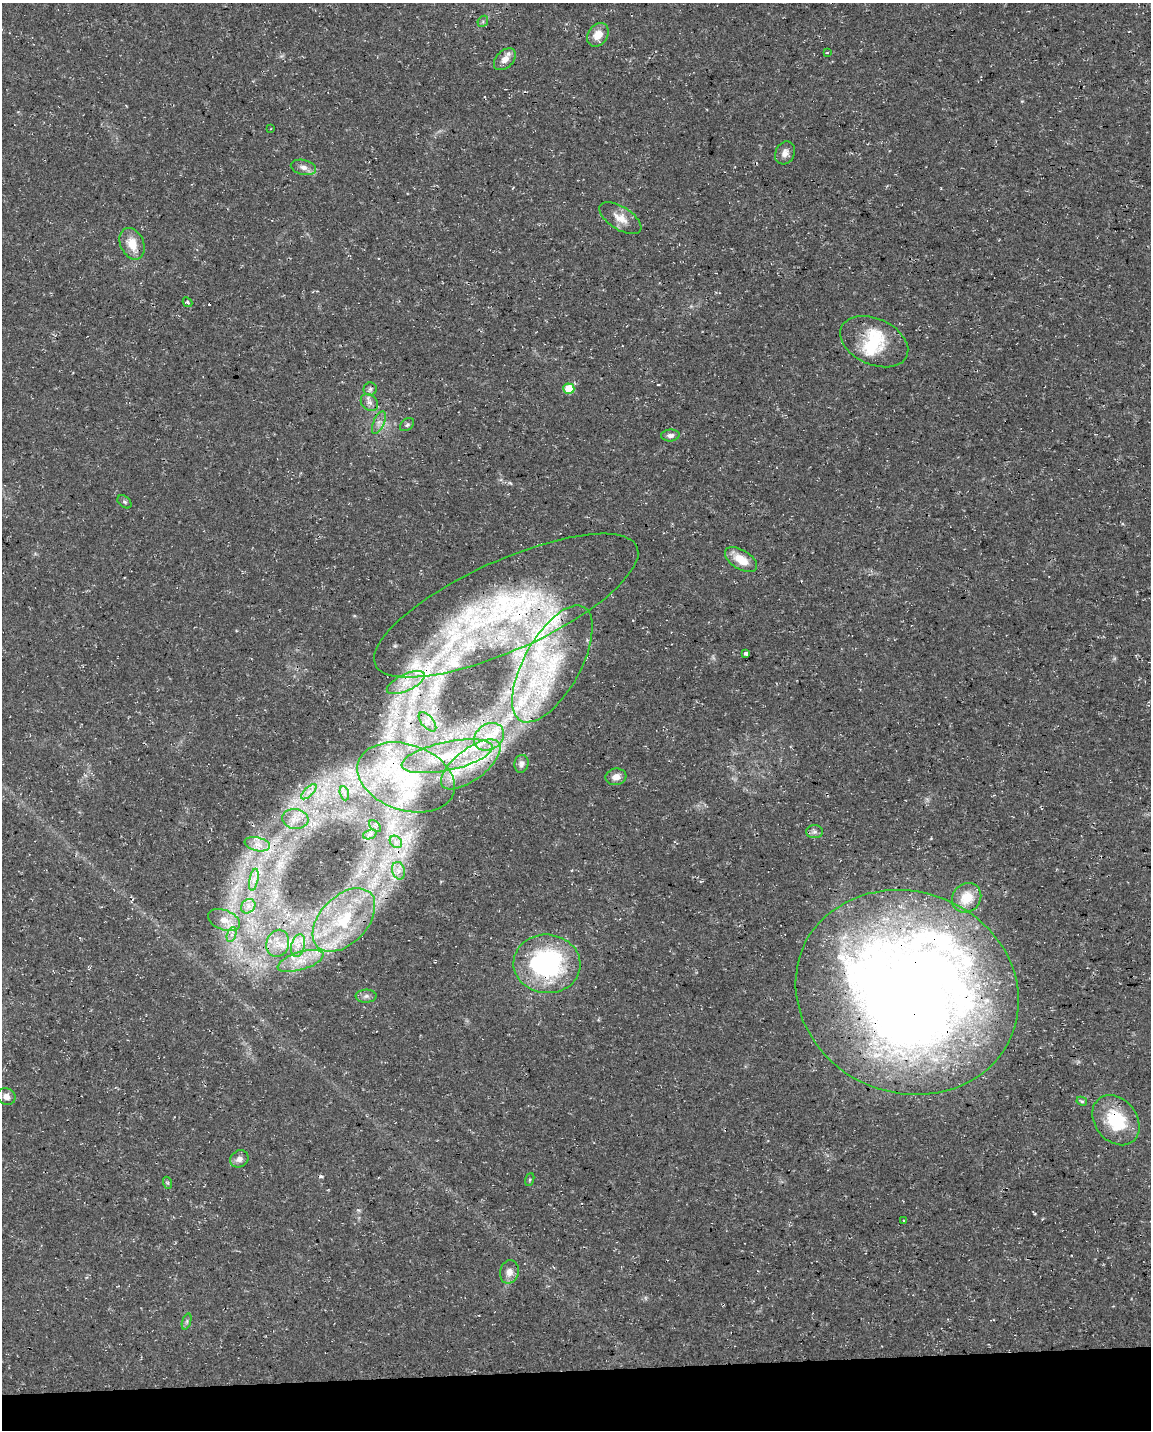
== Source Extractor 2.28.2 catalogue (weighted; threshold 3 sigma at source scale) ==
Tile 10 of 4 x 3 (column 2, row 3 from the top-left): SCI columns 1151-2299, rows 57-1484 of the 4598 x 4353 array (HDU 1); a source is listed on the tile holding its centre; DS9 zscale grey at full resolution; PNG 1153 x 1432 px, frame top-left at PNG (2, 3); each listed source drawn as its Kron ellipse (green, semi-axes under 4 px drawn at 4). Shown black and unused: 4% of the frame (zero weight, under 3 of 4 exposures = <1% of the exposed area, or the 3 px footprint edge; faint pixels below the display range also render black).
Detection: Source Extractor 2.28.2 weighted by HDU 2 'WHT'; one run over the whole footprint, this tile lists its part. Background 0.0367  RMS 0.0033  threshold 0.015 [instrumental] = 3 sigma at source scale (4.5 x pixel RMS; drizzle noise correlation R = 1.50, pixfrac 1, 0.0396/0.0396 arcsec/px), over >= 5 px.
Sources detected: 80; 1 inside a brighter object's white glare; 2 cosmic-ray / hot-pixel residue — neither listed nor drawn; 17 inside a brighter listed object's ellipse — not listed separately; the other 60 listed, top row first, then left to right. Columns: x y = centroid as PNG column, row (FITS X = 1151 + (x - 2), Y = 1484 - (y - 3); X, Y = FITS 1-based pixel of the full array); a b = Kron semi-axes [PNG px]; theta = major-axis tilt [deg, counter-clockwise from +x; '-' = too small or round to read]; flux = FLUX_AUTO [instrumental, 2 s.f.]
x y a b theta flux
483 21 6 4 47 0.58
598 35 12 9 54 4.7
827 53 3 2 - 0.21
505 59 13 8 45 2.9
271 129 3 2 - 0.31
785 153 12 9 63 2.1
303 167 13 7 -14 1.9
620 218 24 11 -32 4.6
132 244 16 11 -65 5.9
187 302 5 3 - 0.53
874 342 36 23 -24 13
370 389 6 6 - 0.91
569 389 5 5 - 12
369 402 10 7 -43 1.5
379 423 12 5 67 1.6
407 425 8 5 39 0.79
670 435 9 6 5 1.3
124 502 8 5 -41 0.67
741 560 18 9 -32 6.2
506 606 143 45 24 91
746 653 4 3 - 10
552 664 65 28 61 36
406 683 21 8 25 4.8
427 722 11 6 -49 1.6
489 737 16 12 35 5.8
447 756 46 14 12 17
471 764 35 15 38 14
521 764 9 7 79 1.4
406 777 50 33 -19 30
616 777 10 8 9 2.7
309 792 10 3 45 1.2
344 793 7 4 -72 0.9
295 819 13 10 -8 2.5
375 826 7 4 -46 0.7
814 832 8 6 0 1.1
370 834 7 4 19 0.93
396 842 7 5 -45 1.2
257 844 13 6 -13 2.4
399 871 9 6 -75 1.8
254 880 11 3 79 1.2
967 898 15 14 - 7
248 906 8 6 48 1.6
224 920 17 10 -22 4
344 920 38 23 46 22
232 935 8 4 72 1.2
278 943 14 11 73 4
298 946 11 6 76 2.4
300 961 24 9 17 5.1
547 964 33 29 -4 57
907 992 113 100 -22 560
366 996 10 6 1 1.4
6 1096 9 8 - 2.3
1082 1101 5 4 - 0.47
1116 1120 27 21 -52 18
239 1159 10 8 32 1.8
530 1180 6 4 71 0.5
168 1183 6 4 -71 0.46
903 1220 3 3 - 0.53
509 1272 12 9 76 2.7
187 1321 8 3 71 0.66
Overlapping masked pixels (flux is a lower limit): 6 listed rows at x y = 506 606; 447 756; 406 777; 547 964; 907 992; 1116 1120